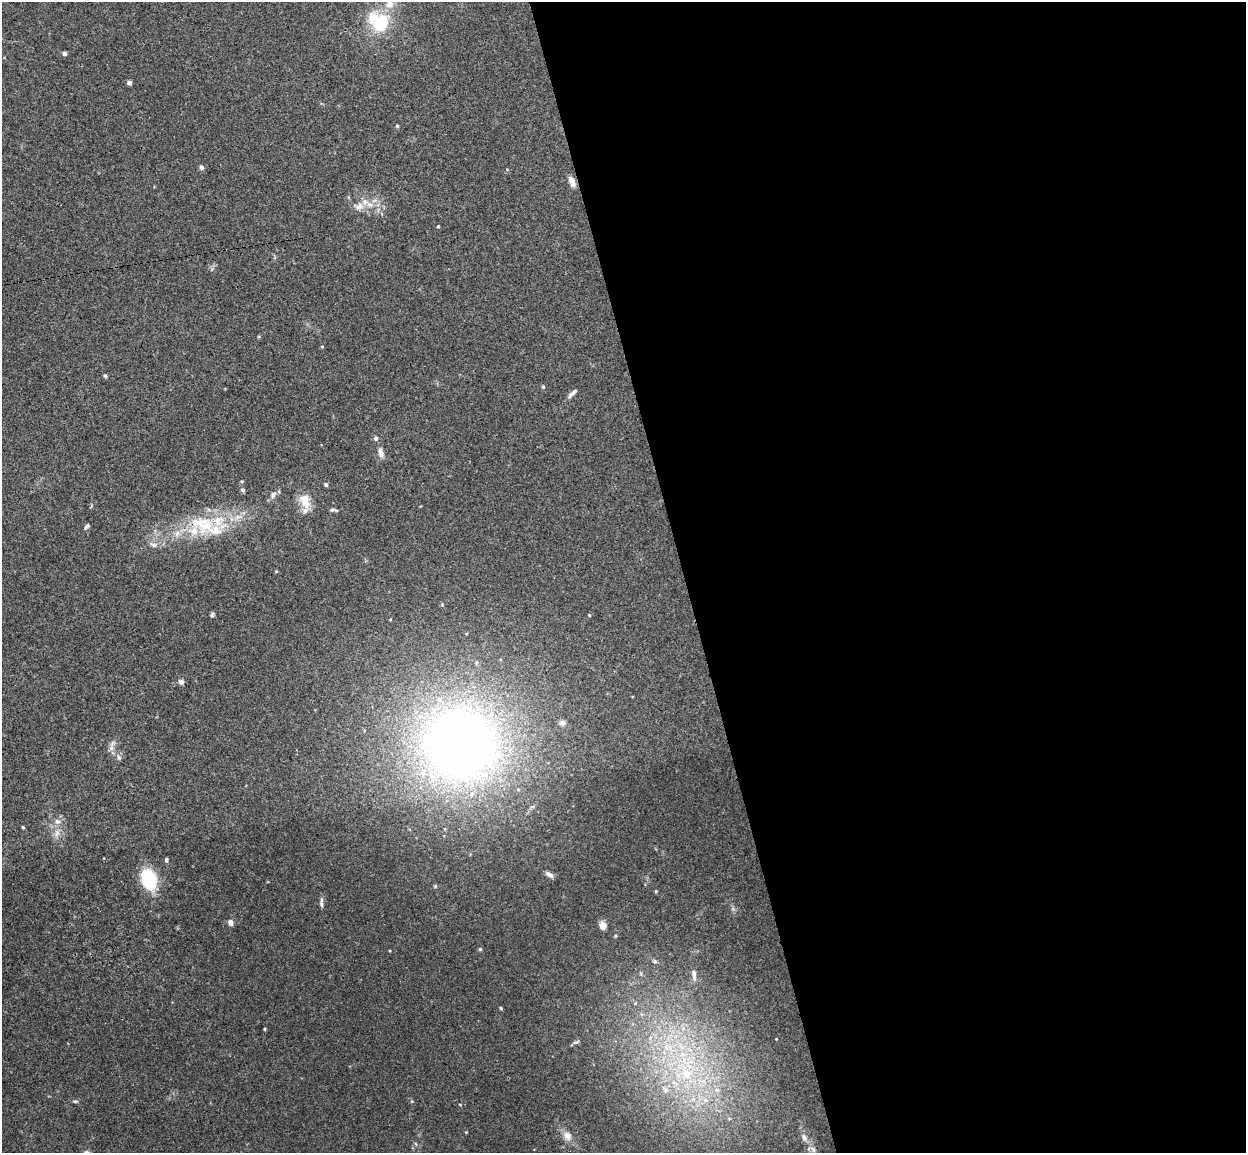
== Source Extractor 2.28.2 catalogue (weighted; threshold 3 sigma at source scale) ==
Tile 8 of 4 x 4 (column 4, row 2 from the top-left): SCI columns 3788-5031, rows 2457-3607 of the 5086 x 5029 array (HDU 1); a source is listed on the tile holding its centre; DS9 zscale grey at full resolution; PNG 1248 x 1155 px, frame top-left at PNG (2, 2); no overlay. Shown black and unused: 45% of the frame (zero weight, under 3 of 4 exposures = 5% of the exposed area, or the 3 px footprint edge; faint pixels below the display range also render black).
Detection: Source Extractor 2.28.2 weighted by HDU 2 'WHT'; one run over the whole footprint, this tile lists its part. Background 0.0387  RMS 0.0042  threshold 0.0191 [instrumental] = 3 sigma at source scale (4.5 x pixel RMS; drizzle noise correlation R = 1.50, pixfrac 1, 0.05/0.05 arcsec/px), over >= 5 px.
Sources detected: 70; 9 inside a brighter listed object's ellipse — not listed separately; the other 61 listed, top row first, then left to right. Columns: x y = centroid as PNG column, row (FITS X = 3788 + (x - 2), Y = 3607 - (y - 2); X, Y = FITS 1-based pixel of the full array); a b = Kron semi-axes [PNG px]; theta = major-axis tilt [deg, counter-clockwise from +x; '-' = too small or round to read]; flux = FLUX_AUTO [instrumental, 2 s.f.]
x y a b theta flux
381 23 21 17 54 19
64 53 4 4 - 1.8
129 82 4 4 - 1.6
397 126 4 4 - 0.53
201 167 5 4 - 1.4
572 181 13 7 -66 2.7
359 206 16 9 -2 3.8
438 226 3 3 - 0.4
322 346 4 4 - 0.45
105 376 5 4 - 0.64
543 387 5 4 - 0.63
572 393 16 4 45 1.6
376 438 6 5 - 1.2
381 453 13 6 -72 2.1
242 481 5 3 - 0.42
326 484 5 4 - 0.82
243 490 5 4 - 0.95
273 495 10 6 56 1.7
305 500 22 13 -69 6
332 510 8 5 8 0.82
238 517 11 6 7 2.2
87 526 7 4 48 0.96
206 526 30 20 50 16
153 545 11 6 -24 1.6
276 571 4 3 - 0.37
442 604 5 4 - 0.53
212 614 8 4 64 0.67
589 615 4 2 - 0.37
181 681 5 4 - 2.7
562 723 9 8 - 1.5
459 744 105 100 -7 310
111 746 17 6 77 2.1
118 757 9 5 -64 1.1
57 821 8 8 - 2
23 827 3 3 - 0.57
57 833 11 7 81 2.6
166 860 6 4 70 0.74
549 875 10 5 -31 1.7
149 879 16 11 -74 29
656 891 4 4 - 0.43
321 903 13 4 89 1.3
230 922 8 6 -74 1.6
603 925 6 6 - 4
480 949 4 4 - 0.56
655 961 6 5 - 0.78
694 975 18 6 -86 2.2
501 1008 5 4 - 0.42
265 1029 5 3 - 0.39
576 1042 10 4 20 0.84
666 1047 8 6 -47 2.2
686 1073 17 12 -68 11
666 1090 7 7 - 1.6
717 1090 6 6 - 1.3
705 1100 8 7 - 2.2
75 1101 5 5 - 0.61
412 1101 5 3 - 0.36
729 1118 6 4 0 0.62
466 1132 4 4 - 0.33
567 1136 14 10 -62 3.4
804 1137 11 7 -68 1.8
813 1149 11 5 -52 1.3